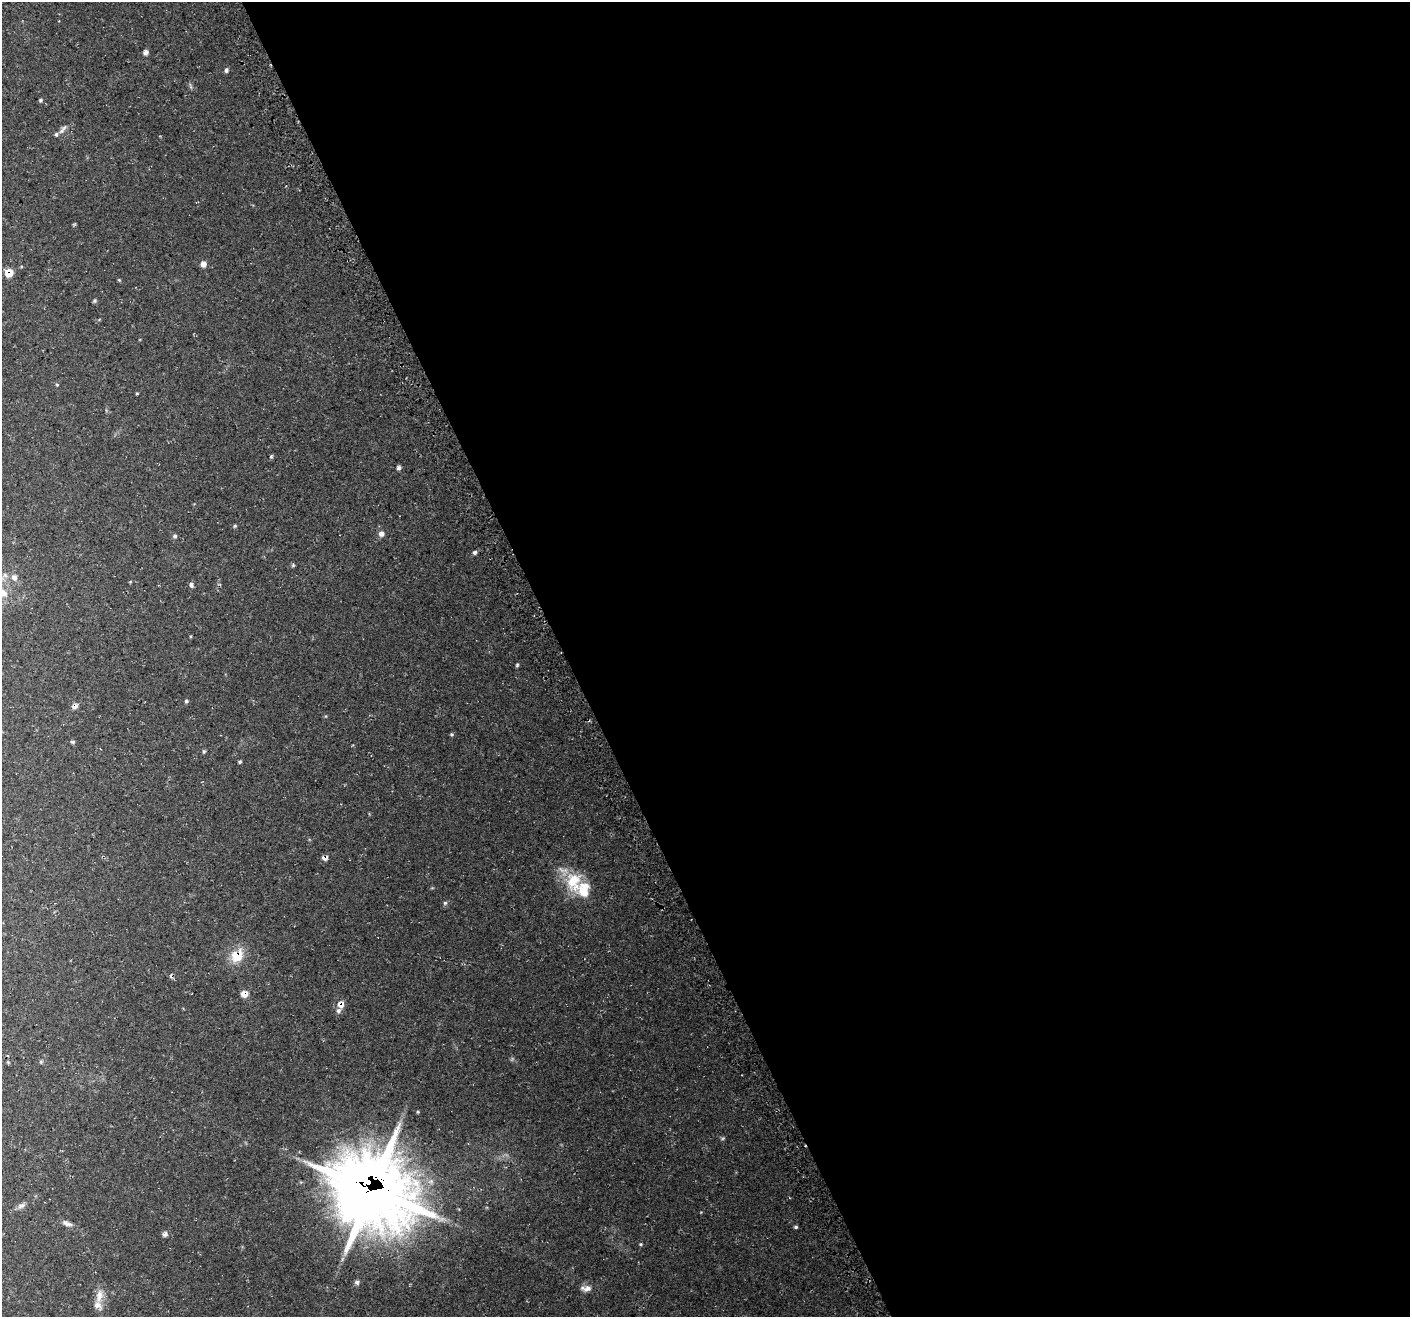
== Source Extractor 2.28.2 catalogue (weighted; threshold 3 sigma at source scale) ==
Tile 8 of 4 x 4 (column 4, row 2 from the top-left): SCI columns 4254-5661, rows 2733-4047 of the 5696 x 5522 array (HDU 1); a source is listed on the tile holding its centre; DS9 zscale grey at full resolution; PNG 1412 x 1319 px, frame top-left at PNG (2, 2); no overlay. Shown black and unused: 60% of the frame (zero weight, under 3 of 4 exposures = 3% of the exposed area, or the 3 px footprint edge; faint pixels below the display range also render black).
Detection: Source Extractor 2.28.2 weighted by HDU 2 'WHT'; one run over the whole footprint, this tile lists its part. Background 0.0483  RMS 0.0041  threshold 0.0182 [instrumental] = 3 sigma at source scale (4.5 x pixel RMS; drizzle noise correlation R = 1.50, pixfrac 1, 0.0396/0.0396 arcsec/px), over >= 5 px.
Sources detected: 54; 2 too faint to see at this stretch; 1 cosmic-ray / hot-pixel residue — not listed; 4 inside a brighter listed object's ellipse — not listed separately; the other 47 listed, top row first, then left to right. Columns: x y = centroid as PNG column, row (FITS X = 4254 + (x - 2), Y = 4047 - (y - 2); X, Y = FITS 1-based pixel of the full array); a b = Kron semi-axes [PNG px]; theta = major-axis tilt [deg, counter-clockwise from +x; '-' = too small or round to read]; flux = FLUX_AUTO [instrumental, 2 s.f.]
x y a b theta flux
146 52 6 5 - 1.3
226 70 6 5 - 0.93
190 86 10 3 -76 0.69
40 100 5 4 - 0.67
64 127 11 6 31 1.5
203 264 7 7 - 2
9 273 7 7 - 5.7
119 280 4 4 - 0.39
94 301 5 4 - 0.63
57 385 4 4 - 0.41
137 393 4 3 - 0.35
271 457 4 3 - 0.51
399 468 5 4 - 1.2
235 526 5 4 - 0.59
381 534 6 6 - 1.9
175 536 6 5 - 0.88
475 552 6 5 - 0.95
293 565 5 5 - 0.52
5 575 7 6 - 1.5
14 577 9 8 - 2
191 585 7 5 -63 1
3 593 22 12 -17 6.9
517 665 5 4 - 0.56
186 701 4 4 - 0.68
75 706 7 6 - 1.7
452 734 5 4 - 0.56
72 742 6 4 -1 0.62
204 751 5 5 - 0.61
240 762 4 3 - 0.58
324 858 7 5 -4 1.5
573 882 29 21 -85 15
445 903 6 5 - 0.7
237 956 17 13 51 9
244 994 8 8 - 3
341 1005 9 8 - 3.2
8 1062 5 4 - 0.43
41 1062 5 5 - 0.55
418 1112 4 4 - 0.41
372 1190 28 25 -33 3000
21 1206 12 6 23 1.5
67 1223 14 6 -20 1.9
796 1227 5 4 - 0.64
165 1234 6 5 - 1.3
641 1244 4 4 - 0.44
357 1282 6 5 - 1.1
587 1289 12 8 23 2.4
99 1296 22 10 77 4.4
Overlapping masked pixels (flux is a lower limit): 7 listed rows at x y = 9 273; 75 706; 324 858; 237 956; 244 994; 341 1005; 372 1190
Isophote crosses this tile's border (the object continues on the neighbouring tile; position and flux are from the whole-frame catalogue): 1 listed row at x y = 3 593